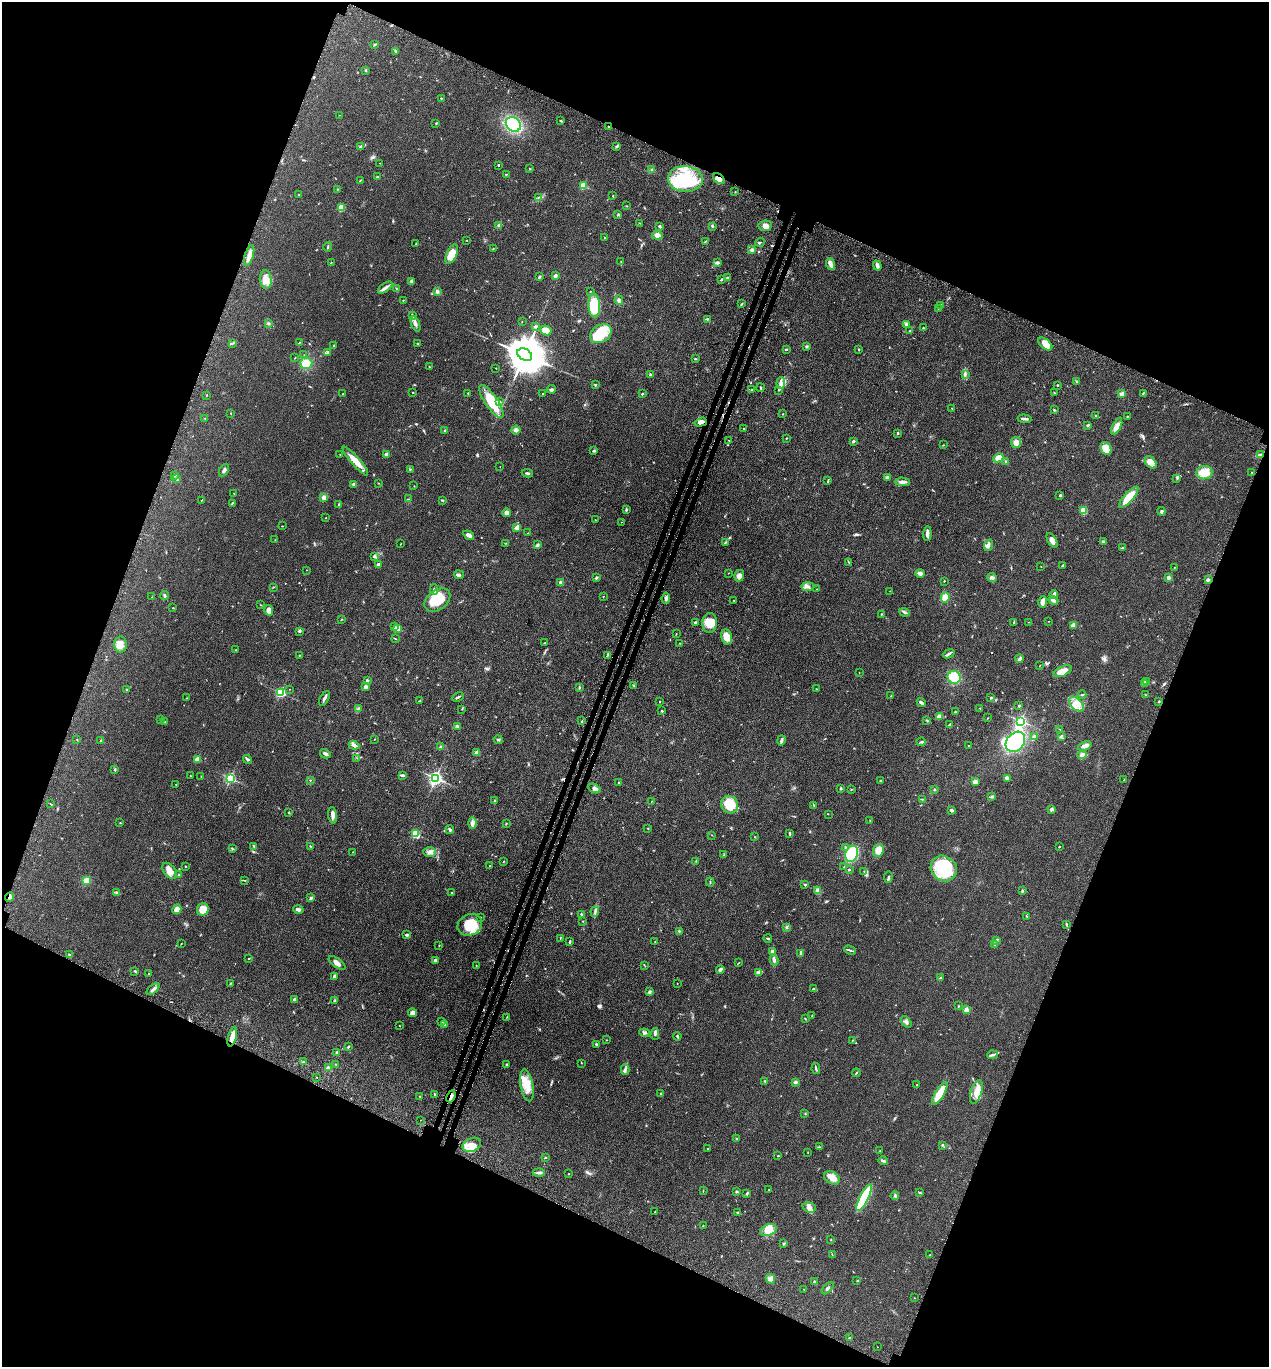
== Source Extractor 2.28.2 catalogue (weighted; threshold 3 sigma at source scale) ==
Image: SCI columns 392-5458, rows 138-5597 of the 5716 x 5734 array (HDU 1 of 3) = the unmasked area's bounding box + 8 px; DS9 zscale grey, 4 x 4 block average (1 PNG px = mean of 4 x 4 image px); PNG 1271 x 1369 px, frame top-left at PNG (2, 2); each listed source drawn as its Kron ellipse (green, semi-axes under 4 px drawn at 4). Shown black and unused: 43% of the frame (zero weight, under 3 of 4 exposures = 9% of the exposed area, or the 3 px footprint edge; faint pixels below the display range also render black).
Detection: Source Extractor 2.28.2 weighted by HDU 2 'WHT'. Background 0.129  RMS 0.0074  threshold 0.0334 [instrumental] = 3 sigma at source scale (4.5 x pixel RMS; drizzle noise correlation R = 1.50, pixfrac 1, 0.05/0.05 arcsec/px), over >= 5 px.
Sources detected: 585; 1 too faint to see at this stretch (4 x 4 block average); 6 inside a brighter object's white glare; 2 cosmic-ray / hot-pixel residue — neither listed nor drawn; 3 coinciding with a brighter row at this scale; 24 inside a brighter listed object's ellipse — not listed separately; of the other 549, all 500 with FLUX_AUTO >= 1.23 (the completeness limit of this list) listed and drawn (49 fainter detections not listed), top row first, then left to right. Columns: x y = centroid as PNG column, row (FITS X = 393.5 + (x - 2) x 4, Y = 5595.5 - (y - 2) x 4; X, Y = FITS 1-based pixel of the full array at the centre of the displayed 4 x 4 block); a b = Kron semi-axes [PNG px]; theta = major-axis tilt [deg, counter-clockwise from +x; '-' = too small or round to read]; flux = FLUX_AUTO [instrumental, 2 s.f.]
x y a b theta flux
375 44 3 2 - 3.5
395 51 3 2 - 4
366 70 2 2 - 4.3
441 98 2 2 - 4
339 115 2 2 - 1.5
561 121 3 2 - 3.3
436 123 3 2 - 2.5
513 124 8 6 -45 200
609 127 2 2 - 5.3
361 146 2 2 - 2.2
617 146 3 2 - 7.1
380 163 2 2 - 1.4
499 166 2 2 - 2.4
529 169 2 2 - 1.4
652 170 3 3 - 6.4
506 174 2 2 - 3.4
377 177 3 2 - 3.3
685 179 17 13 -4 260
719 179 6 4 -39 21
360 180 4 2 - 2
583 185 2 2 - 220
337 189 2 2 - 1.8
735 192 2 2 - 1.9
299 194 2 2 - 2.7
613 196 2 2 - 1.7
538 197 2 2 - 2.6
626 206 2 2 - 2.3
341 208 4 3 - 60
618 215 3 2 - 3.9
640 223 2 2 - 1.7
499 225 4 3 - 8.3
660 226 4 2 - 5.7
712 226 2 2 - 5.7
765 226 7 5 8 23
657 235 5 4 - 21
605 237 2 2 - 2.3
466 240 2 2 - 1.7
705 241 3 2 - 2.7
760 242 5 2 - 4
416 244 2 2 - 1.5
328 247 5 2 - 4.1
493 249 2 2 - 1.5
752 250 3 3 - 12
452 254 10 5 66 65
249 255 10 4 74 27
621 262 2 2 - 2.1
717 262 4 3 - 8.7
331 263 4 2 - 2.5
830 264 6 4 -75 17
877 265 5 3 - 11
555 276 3 2 - 15
539 277 3 2 - 5.4
727 278 4 3 - 8
266 279 9 6 -84 36
721 279 3 2 - 4.6
412 281 2 2 - 44
385 287 8 3 36 14
396 288 3 2 - 2.4
437 291 4 3 - 7.3
590 291 2 2 - 2.8
403 300 2 2 - 2.3
619 300 5 3 - 13
742 304 3 2 - 4.1
940 305 2 2 - 5.2
594 306 12 5 -86 130
938 308 2 2 - 1.5
412 315 2 2 - 2.6
707 319 3 2 - 5.1
522 322 2 2 - 1.2
268 323 3 2 - 3.5
415 324 8 2 -70 13
907 325 4 3 - 27
536 327 3 2 - 5.6
923 328 2 2 - 3.7
546 330 6 4 -25 41
910 330 2 2 - 1.8
601 334 12 8 33 170
233 343 2 2 - 1.6
299 343 3 2 - 2
418 344 3 2 - 3.2
1045 344 8 5 -39 38
334 345 2 2 - 5.5
806 346 3 2 - 4.6
786 349 3 2 - 4.4
859 349 2 2 - 2.3
327 353 2 2 - 3.2
304 355 2 2 - 1.7
525 355 8 5 -29 20000
295 358 2 2 - 1.8
695 359 2 2 - 2.6
306 363 6 5 - 43
429 366 3 2 - 1.9
496 368 2 2 - 1.7
650 374 3 2 - 4.5
965 374 4 2 - 6.6
1077 381 2 2 - 3.4
781 383 6 3 83 13
595 385 2 2 - 14
1058 385 2 2 - 4.4
761 388 4 2 - 3.7
752 389 2 2 - 3.1
551 390 4 3 - 10
779 390 2 2 - 1.3
413 392 2 2 - 1.4
468 393 2 2 - 2.3
542 393 2 2 - 1.8
1054 393 2 2 - 2.7
1143 393 4 2 - 3.2
343 394 3 2 - 2.6
642 394 2 2 - 4.6
1122 394 2 2 - 97
206 395 2 2 - 1.7
499 401 3 2 - 3.5
491 402 19 6 -56 120
952 408 2 2 - 1.8
1054 410 3 2 - 3.6
231 413 3 2 - 1.5
783 414 2 2 - 1.8
1096 416 3 2 - 4
1127 416 2 2 - 2.3
205 418 2 2 - 1.6
1024 419 7 2 -4 14
701 422 6 3 17 18
1088 425 3 2 - 5.4
1117 426 9 4 63 34
744 429 2 2 - 2.7
516 430 4 4 - 11
445 431 2 2 - 19
898 433 2 2 - 5.4
786 438 2 2 - 3.1
729 440 2 2 - 2.5
854 441 3 3 - 5.8
1016 442 6 5 - 24
943 445 2 2 - 1.4
1106 448 7 5 -65 59
594 451 4 2 - 4.8
340 455 2 2 - 1.7
386 455 4 3 - 15
1261 455 4 2 - 13
998 458 5 3 - 45
355 461 18 4 -49 49
1006 462 3 2 - 6.3
1151 462 7 4 -48 44
500 466 2 2 - 1.4
410 469 2 2 - 2.1
224 470 7 3 59 10
1252 472 2 2 - 2.4
527 473 6 2 -8 7.2
1204 473 8 6 7 69
175 475 2 2 - 2.9
888 477 4 3 - 11
1177 478 2 2 - 3.9
176 479 3 2 - 3.8
828 481 4 2 - 3.2
903 482 7 3 -2 16
378 483 3 2 - 1.6
353 484 4 3 - 7.6
414 486 2 2 - 2
234 493 2 2 - 1.5
1060 495 3 2 - 5.5
324 497 3 3 - 26
1129 497 13 4 48 94
408 499 2 2 - 3
201 500 2 2 - 1.7
442 500 3 2 - 3.5
232 503 3 2 - 3.2
339 505 3 2 - 5.1
626 510 4 2 - 4.8
1083 511 4 4 - 69
1161 511 4 3 - 6.6
507 513 4 3 - 18
325 518 2 2 - 2.2
595 520 2 2 - 1.8
621 522 2 2 - 2.4
283 526 2 2 - 2.1
517 528 2 2 - 120
528 533 2 2 - 1.3
927 534 7 3 87 16
469 535 6 3 -34 22
275 540 2 2 - 1.3
1052 540 8 3 -60 27
1103 541 3 2 - 4.5
725 542 4 2 - 5.4
401 543 2 2 - 1.5
506 543 2 2 - 1.7
537 545 3 3 - 6.6
988 545 6 3 69 11
1123 548 2 2 - 3.3
374 556 4 3 - 8.8
849 562 3 2 - 3
378 564 4 2 - 9
1063 565 3 2 - 6.3
1041 567 2 2 - 1.5
1174 568 2 2 - 1.4
307 570 2 2 - 2.3
728 573 2 2 - 1.4
920 573 4 2 - 21
459 575 5 3 - 8.3
739 576 6 5 - 16
1168 577 2 2 - 54
596 578 3 2 - 6.7
992 578 5 3 - 11
1208 580 4 3 - 7.1
944 581 2 2 - 2.4
560 582 2 2 - 30
808 586 7 3 1 13
273 587 2 2 - 1.7
434 589 5 2 - 9.5
817 589 2 2 - 1.2
890 591 2 2 - 1.3
1054 594 4 2 - 16
164 596 4 2 - 5.3
603 596 2 2 - 1.7
152 597 2 2 - 1.3
945 597 5 4 - 53
666 598 6 3 85 11
437 600 14 10 39 150
1053 600 5 2 - 13
734 601 3 2 - 1.9
1043 602 6 2 79 33
260 605 2 2 - 1.7
173 608 2 2 - 2.3
269 610 5 4 - 21
904 612 5 2 - 7.1
882 614 2 2 - 2.3
342 619 2 2 - 1.3
1048 621 2 2 - 1.3
695 622 2 2 - 14
1014 622 3 2 - 5.6
1028 622 2 2 - 1.3
710 623 10 7 85 70
1073 625 3 2 - 28
394 627 4 2 - 4.5
397 628 2 2 - 170
299 631 3 3 - 4.6
676 634 2 2 - 1.7
726 637 7 5 -79 49
395 639 3 2 - 2
545 643 2 2 - 3.7
680 643 2 2 - 1.8
121 645 8 6 87 30
236 650 2 2 - 1.6
949 654 6 3 22 8.5
299 655 2 2 - 2.6
607 655 2 2 - 1.4
1019 659 4 3 - 10
1039 666 2 2 - 1.2
1062 671 10 5 23 42
859 672 2 2 - 1.4
954 677 6 6 - 110
367 680 3 2 - 5
1147 682 4 2 - 4.7
1144 683 3 3 - 16
634 686 3 2 - 3.8
365 687 2 2 - 20
579 688 3 2 - 3.8
290 689 2 2 - 1.8
816 689 2 2 - 1.9
127 690 2 2 - 1.7
280 693 2 2 - 510
1082 695 4 2 - 3.9
1145 695 2 2 - 1.9
891 696 2 2 - 1.3
458 697 6 2 26 5.9
187 698 2 2 - 1.3
324 698 8 2 60 13
991 698 3 2 - 4
419 701 3 2 - 3.2
1159 701 2 2 - 3.2
659 702 2 2 - 2.1
921 703 5 3 - 11
1076 704 9 5 -44 37
1019 706 2 2 - 9
359 708 3 2 - 10
980 708 2 2 - 2
462 709 2 2 - 2.3
662 711 3 2 - 5
955 712 2 2 - 2.3
939 716 3 2 - 16
987 718 2 2 - 1.2
160 719 3 2 - 5.3
927 720 3 2 - 3.7
582 721 2 2 - 2.8
1021 721 2 2 - 710
165 722 2 2 - 1.7
949 725 4 2 - 6
457 726 3 3 - 5.4
1060 729 2 2 - 1.7
1061 736 3 2 - 4.2
1034 737 4 3 - 9.2
374 739 2 2 - 1.4
77 740 2 2 - 2.2
101 740 2 2 - 6
498 740 4 2 - 6.8
781 740 5 2 - 9.7
921 742 4 2 - 4.7
1015 742 11 8 50 230
354 745 5 3 - 14
968 745 2 2 - 3.1
441 746 3 3 - 6.1
1085 746 7 3 22 16
477 752 2 2 - 73
325 754 5 3 - 12
1082 755 5 2 - 7.4
357 758 2 2 - 2
197 759 2 2 - 100
247 760 5 3 - 9
115 770 3 2 - 3.7
402 775 4 2 - 8.1
190 776 2 2 - 1.4
201 776 2 2 - 1.5
230 778 2 2 - 670
436 778 2 2 - 1200
1007 778 4 3 - 15
1124 779 2 2 - 1.3
310 780 2 2 - 1.8
881 781 3 2 - 5.6
975 782 3 3 - 21
619 783 3 2 - 4.4
176 784 2 2 - 1.8
594 788 6 4 -27 15
841 788 2 2 - 2.4
851 789 2 2 - 2
935 789 3 2 - 3.8
992 796 3 2 - 4.2
922 799 2 2 - 1.8
495 801 3 2 - 6.9
652 801 2 2 - 1.6
50 804 3 2 - 2.2
730 805 9 8 - 100
814 805 3 2 - 3.5
1051 809 2 2 - 37
952 810 2 2 - 9.7
289 813 3 2 - 3.4
828 814 2 2 - 1.4
333 815 8 3 -82 19
870 821 2 2 - 1.3
120 823 2 2 - 1.7
472 823 6 3 90 12
506 823 3 2 - 2.8
648 828 2 2 - 1.9
450 829 4 2 - 6.8
790 833 3 2 - 5.1
415 834 2 2 - 290
712 835 2 2 - 1.3
755 837 2 2 - 1.9
254 846 2 2 - 2.7
310 846 3 2 - 2
845 847 2 2 - 3.8
1059 847 2 2 - 3.3
233 849 2 2 - 1.9
878 850 6 5 - 38
353 852 2 2 - 1.6
430 852 6 4 0 17
852 854 8 6 70 190
724 855 3 2 - 3.7
503 861 3 2 - 2.2
696 861 2 2 - 1.9
185 866 2 2 - 2.8
489 866 2 2 - 1.4
844 867 2 2 - 2.5
944 868 14 12 -41 280
849 870 2 2 - 7.7
170 871 9 6 -51 34
864 871 2 2 - 3
179 875 2 2 - 2.6
888 877 5 2 - 6.9
87 880 2 2 - 230
244 880 3 2 - 2.4
710 882 4 2 - 3
805 884 2 2 - 2.8
818 891 4 3 - 25
1022 891 3 3 - 4.8
116 893 4 2 - 5.1
451 893 2 2 - 2.1
10 897 5 2 - 11
311 898 2 2 - 28
177 909 5 4 - 31
203 909 6 6 - 68
298 909 5 3 - 13
595 912 5 2 - 5.5
581 914 4 2 - 4.6
1027 916 3 2 - 2.7
480 917 2 2 - 3.2
583 921 2 2 - 2.1
470 925 12 10 23 130
1066 925 3 2 - 3.5
786 927 2 2 - 2.1
679 931 2 2 - 4.9
407 935 3 2 - 9.4
560 938 2 2 - 1.8
768 938 4 2 - 5.4
996 940 3 2 - 4.3
570 942 4 2 - 6.9
655 942 2 2 - 2.1
181 943 2 2 - 1.7
994 944 3 2 - 3.9
439 945 2 2 - 2.3
850 950 6 2 -23 6
772 951 3 2 - 12
800 953 3 2 - 5.9
70 955 3 2 - 4.8
249 958 2 2 - 5.4
435 960 2 2 - 29
774 960 5 3 - 10
337 963 10 3 -34 19
739 963 2 2 - 1.7
476 965 2 2 - 1.9
644 965 2 2 - 2.2
720 969 4 3 - 13
135 971 4 2 - 5.3
149 973 2 2 - 1.6
758 973 2 2 - 14
335 977 4 3 - 11
940 978 3 2 - 7
231 983 2 2 - 1.8
677 983 2 2 - 2
153 989 8 2 40 19
813 989 3 2 - 3.1
649 992 3 3 - 8
294 999 4 3 - 8.1
335 1001 4 2 - 3.6
958 1006 2 2 - 2.6
966 1010 2 2 - 86
413 1013 4 4 - 20
812 1016 2 2 - 1.5
507 1017 2 2 - 1.4
805 1019 2 2 - 3.3
441 1022 2 2 - 3.3
906 1022 7 3 -53 11
445 1024 3 2 - 13
399 1026 2 2 - 2.4
644 1033 5 4 - 9.9
655 1034 6 3 74 9.4
677 1036 4 2 - 6.2
232 1037 10 3 75 51
606 1040 2 2 - 1.5
852 1040 2 2 - 1.7
597 1044 3 2 - 6
348 1047 3 2 - 5.5
336 1052 4 2 - 4.5
993 1055 5 2 - 7.8
303 1062 3 2 - 4.1
582 1063 2 2 - 1.3
335 1064 2 2 - 1.4
507 1065 2 2 - 5.2
328 1068 4 3 - 8.5
816 1068 6 2 -79 6.3
625 1069 5 3 - 9.2
856 1073 4 2 - 3.9
316 1077 2 2 - 1.2
765 1081 2 2 - 1.7
795 1082 2 2 - 12
527 1085 16 6 -80 63
917 1085 2 2 - 6.6
976 1092 12 5 73 39
661 1094 3 2 - 3.7
940 1094 13 4 59 68
434 1095 3 2 - 4
420 1096 2 2 - 1.9
451 1096 6 2 69 22
805 1114 2 2 - 1.7
421 1120 2 2 - 2
737 1139 2 2 - 2.9
472 1145 9 6 25 48
942 1145 2 2 - 2.8
819 1147 2 2 - 2.9
708 1148 2 2 - 3.2
880 1150 2 2 - 1.6
808 1152 2 2 - 1.5
778 1156 2 2 - 3.2
545 1158 3 2 - 2.8
883 1161 5 2 - 7.3
539 1172 6 2 -3 13
569 1174 2 2 - 2.3
832 1178 8 6 -28 33
768 1190 2 2 - 3.5
703 1191 2 2 - 2
736 1191 3 2 - 4.4
920 1193 4 2 - 3.9
747 1194 3 2 - 4.9
895 1195 4 2 - 5.9
864 1198 15 4 63 280
809 1207 7 5 -19 20
655 1212 2 2 - 1.9
738 1213 3 2 - 7.4
703 1226 2 2 - 2
768 1230 8 5 20 41
831 1240 2 2 - 2.1
783 1243 4 2 - 3.8
832 1255 2 2 - 2
930 1255 3 2 - 3.1
770 1279 5 3 - 13
814 1281 4 2 - 4.4
857 1281 2 2 - 1.4
828 1288 7 2 48 7.9
804 1289 2 2 - 2.9
915 1298 2 2 - 1.6
850 1338 2 2 - 3.1
877 1347 2 2 - 1.7
Overlapping masked pixels (flux is a lower limit): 6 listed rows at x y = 609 127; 719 179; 701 422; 1261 455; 10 897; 451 1096
Diffuse or blended objects may show on this block-average render without a row.